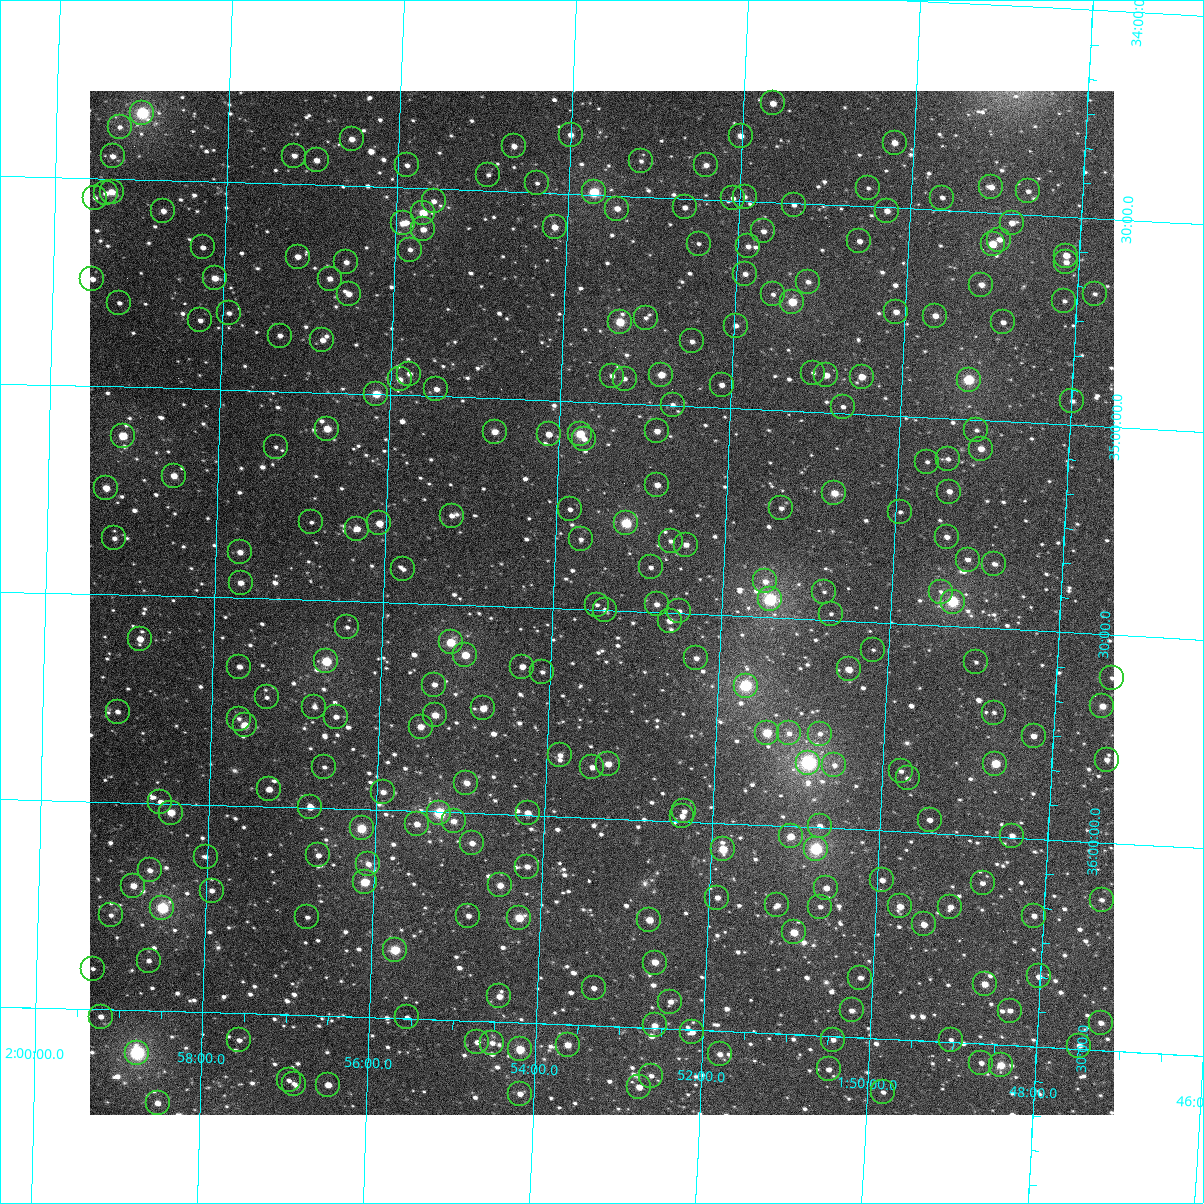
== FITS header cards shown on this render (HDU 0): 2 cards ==
NAXIS1  =                 1024
NAXIS2  =                 1024

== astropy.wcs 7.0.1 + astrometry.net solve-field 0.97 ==
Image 1024 x 1024 px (HDU 0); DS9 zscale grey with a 90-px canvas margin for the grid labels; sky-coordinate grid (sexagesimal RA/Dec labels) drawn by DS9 from the SOLVED WCS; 259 Tycho-2 reference stars matched to detected sources circled (green)
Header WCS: RA---TAN-SIP/DEC--TAN-SIP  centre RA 01:53:25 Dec +35:29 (28.36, +35.48 deg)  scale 8.67 arcsec/px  FOV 148.0' x 148.0'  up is +178 deg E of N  parity flipped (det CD > 0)
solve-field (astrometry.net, Tycho-2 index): VERIFIED the header's WCS against the Tycho-2 star catalogue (verified at 6 index scales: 13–259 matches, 0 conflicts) and refined it, rather than solving blind
Solved WCS: RA---TAN-SIP/DEC--TAN-SIP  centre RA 01:53:25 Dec +35:29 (28.35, +35.48 deg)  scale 8.67 arcsec/px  FOV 148.0' x 148.0'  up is +178 deg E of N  parity flipped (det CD > 0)
The solver's refit moves the header's centre by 0.27 arcsec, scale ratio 1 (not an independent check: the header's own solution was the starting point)
Tycho-2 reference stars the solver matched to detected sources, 259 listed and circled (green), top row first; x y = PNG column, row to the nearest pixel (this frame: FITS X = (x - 90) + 1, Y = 1024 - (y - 91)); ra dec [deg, ICRS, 3 dp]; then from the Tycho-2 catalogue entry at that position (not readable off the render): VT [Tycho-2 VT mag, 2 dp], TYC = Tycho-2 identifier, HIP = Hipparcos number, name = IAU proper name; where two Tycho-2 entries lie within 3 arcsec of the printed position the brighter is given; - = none
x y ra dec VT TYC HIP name
773 103 27.915 +34.262 10.29 2315-256-1 - -
142 113 29.750 +34.340 7.68 2316-1422-1 9257 -
120 127 29.816 +34.375 11.59 2316-965-1 - -
571 135 28.500 +34.358 11.06 2315-1551-1 - -
741 136 28.005 +34.344 10.42 2315-962-1 - -
352 139 29.138 +34.387 10.75 2315-1549-1 - -
895 143 27.555 +34.343 10.34 2315-76-1 - -
514 146 28.664 +34.391 11.57 2315-1502-1 - -
113 156 29.834 +34.446 10.76 2316-1042-1 - -
294 156 29.304 +34.432 11.01 2316-1543-1 - -
317 160 29.239 +34.441 11.08 2315-1355-1 - -
641 161 28.292 +34.415 11.94 2315-1422-1 - -
407 165 28.974 +34.446 11.32 2315-1491-1 - -
706 165 28.101 +34.418 11.06 2315-1452-1 - -
488 175 28.736 +34.462 11.65 2315-1517-1 - -
537 183 28.592 +34.478 13.14 2315-1345-1 - -
991 187 27.267 +34.439 11.07 2315-1494-1 - -
868 188 27.626 +34.455 11.80 2315-1331-1 - -
1028 191 27.158 +34.444 12.69 2315-1330-1 - -
112 192 29.834 +34.532 9.84 2316-990-1 - -
594 192 28.425 +34.494 8.48 2315-1164-1 - -
106 193 29.852 +34.536 11.02 2316-513-1 - -
745 197 27.985 +34.490 12.04 2315-1282-1 - -
95 198 29.882 +34.547 11.56 2316-522-1 - -
733 198 28.019 +34.495 12.05 2315-1505-1 - -
942 198 27.408 +34.470 11.90 2315-1334-1 - -
434 201 28.892 +34.530 11.29 2315-1295-1 - -
794 205 27.840 +34.504 11.74 2315-1169-1 - -
685 207 28.158 +34.522 10.99 2315-1140-1 - -
617 209 28.356 +34.531 10.89 2315-1068-1 - -
163 211 29.682 +34.574 10.69 2316-275-1 - -
887 211 27.567 +34.508 10.70 2315-1350-1 - -
423 213 28.923 +34.559 9.55 2315-1231-1 - -
403 223 28.981 +34.586 10.38 2315-1509-1 - -
1012 223 27.202 +34.522 10.90 2315-1267-1 - -
555 227 28.537 +34.582 10.48 2315-1428-1 - -
423 229 28.921 +34.599 10.50 2315-1262-1 - -
763 231 27.926 +34.571 11.16 2315-1266-1 - -
999 240 27.235 +34.564 11.00 2315-1476-1 - -
859 241 27.643 +34.585 11.10 2315-1201-1 - -
699 244 28.114 +34.608 12.42 2315-1112-1 - -
993 244 27.254 +34.575 9.64 2315-1060-1 - -
748 246 27.968 +34.609 11.30 2315-1106-1 - -
203 247 29.563 +34.659 11.37 2316-755-1 - -
410 250 28.957 +34.649 11.74 2315-1182-1 - -
1066 256 27.038 +34.594 10.62 2315-1017-1 - -
298 257 29.285 +34.675 10.53 2316-1263-1 - -
346 262 29.142 +34.684 11.14 2315-1155-1 - -
1066 262 27.036 +34.610 11.04 2315-1348-1 - -
745 274 27.973 +34.676 11.36 2315-1170-1 - -
215 278 29.526 +34.732 10.09 2316-1399-1 - -
92 279 29.884 +34.742 11.20 2316-466-1 - -
330 279 29.189 +34.725 11.01 2315-1045-1 - -
808 282 27.788 +34.688 11.10 2315-1146-1 - -
981 285 27.281 +34.675 11.03 2315-817-1 - -
349 294 29.132 +34.760 10.60 2315-1445-1 - -
773 294 27.890 +34.722 11.76 2315-961-1 - -
1095 294 26.948 +34.682 12.08 2302-1018-1 - -
1064 301 27.035 +34.703 11.81 2315-1109-1 - -
792 302 27.831 +34.738 9.17 2315-779-1 - -
119 303 29.803 +34.798 11.61 2316-1144-1 - -
896 312 27.526 +34.750 10.73 2315-901-1 - -
229 313 29.481 +34.816 11.63 2316-1325-1 - -
935 316 27.411 +34.755 10.39 2315-955-1 - -
646 318 28.259 +34.791 11.80 2315-981-1 - -
200 320 29.565 +34.835 11.32 2316-70-1 - -
620 322 28.334 +34.804 8.95 2315-1405-1 - -
1003 322 27.212 +34.762 11.20 2315-1479-1 - -
736 326 27.994 +34.801 11.35 2315-1100-1 - -
280 336 29.330 +34.866 11.24 2316-989-1 - -
322 340 29.205 +34.873 10.80 2315-637-1 - -
692 341 28.121 +34.844 11.21 2315-727-1 - -
813 373 27.761 +34.906 12.32 2315-433-1 - -
409 374 28.946 +34.948 11.08 2315-737-1 - -
661 375 28.207 +34.927 10.10 2315-1336-1 - -
826 375 27.722 +34.911 10.63 2315-1092-1 - -
612 376 28.351 +34.935 11.18 2315-1046-1 - -
862 377 27.618 +34.910 10.01 2315-1261-1 - -
400 379 28.975 +34.962 10.35 2315-831-1 - -
625 379 28.314 +34.940 11.30 2315-1229-1 - -
969 380 27.304 +34.904 8.42 2315-151-1 8471 -
722 385 28.028 +34.945 11.00 2315-263-1 - -
436 389 28.865 +34.982 10.69 2315-1457-1 - -
376 394 29.041 +34.999 9.27 2315-599-1 9023 -
1072 401 26.996 +34.943 12.02 2302-592-1 - -
673 405 28.169 +34.998 11.53 2315-229-1 - -
843 407 27.669 +34.984 11.70 2315-1366-1 - -
327 429 29.182 +35.087 10.20 2315-799-1 - -
976 430 27.274 +35.025 12.40 2315-1061-1 - -
657 431 28.212 +35.063 10.56 2315-73-1 - -
495 432 28.689 +35.080 10.21 2315-1051-1 - -
549 434 28.530 +35.081 11.19 2315-917-1 - -
580 434 28.438 +35.078 9.05 2315-141-1 - -
123 436 29.783 +35.118 9.52 2316-723-1 - -
584 439 28.425 +35.089 10.95 2315-61-1 - -
276 447 29.333 +35.134 12.08 2316-399-1 - -
981 449 27.257 +35.069 10.11 2315-157-1 - -
948 459 27.353 +35.097 11.85 2315-795-1 - -
927 462 27.413 +35.107 11.88 2315-1159-1 - -
174 476 29.630 +35.211 10.22 2316-125-1 - -
657 485 28.205 +35.192 10.92 2315-491-1 - -
106 488 29.829 +35.244 10.42 2316-154-1 - -
949 492 27.344 +35.176 10.96 2315-941-1 - -
834 493 27.682 +35.193 9.66 2315-1079-1 - -
781 508 27.836 +35.236 11.31 2315-191-1 - -
570 509 28.459 +35.260 11.89 2315-905-1 - -
900 512 27.485 +35.231 12.06 2315-475-1 - -
452 516 28.807 +35.286 11.36 2315-1055-1 - -
311 522 29.221 +35.313 12.68 2315-1056-1 - -
379 523 29.019 +35.310 10.24 2315-325-1 - -
626 523 28.292 +35.287 8.55 2315-747-1 - -
357 529 29.085 +35.325 10.59 2315-31-1 - -
947 537 27.345 +35.285 11.25 2315-287-1 - -
114 538 29.800 +35.365 11.59 2316-525-1 - -
581 539 28.423 +35.331 11.56 2315-1093-1 - -
671 541 28.158 +35.327 11.59 2315-509-1 - -
686 545 28.112 +35.333 10.77 2315-1349-1 - -
240 552 29.428 +35.390 10.97 2316-605-1 - -
968 560 27.279 +35.337 11.15 2315-947-1 - -
994 564 27.200 +35.344 11.33 2315-435-1 - -
651 567 28.214 +35.392 11.57 2315-549-1 - -
403 569 28.944 +35.419 12.02 2315-1206-1 - -
765 581 27.874 +35.414 11.01 2315-259-1 - -
241 583 29.424 +35.464 10.51 2316-792-1 - -
824 592 27.699 +35.432 12.06 2315-833-1 - -
941 592 27.354 +35.418 12.53 2315-365-1 - -
770 599 27.857 +35.456 7.72 2315-839-1 8640 -
953 602 27.317 +35.440 8.22 2315-1048-1 8476 -
657 604 28.192 +35.480 11.04 2315-561-1 - -
597 605 28.368 +35.487 11.56 2315-153-1 - -
605 610 28.344 +35.498 11.41 2315-711-1 - -
679 611 28.124 +35.493 11.71 2315-99-1 - -
831 614 27.675 +35.484 11.94 2315-91-1 - -
670 621 28.151 +35.518 10.36 2315-667-1 - -
347 627 29.105 +35.563 12.09 2315-71-1 - -
140 639 29.717 +35.606 10.26 2316-1439-1 - -
451 642 28.797 +35.591 9.12 2315-237-1 - -
873 650 27.545 +35.566 12.22 2315-877-1 - -
465 655 28.752 +35.620 9.66 2315-571-1 - -
696 658 28.068 +35.605 11.06 2315-761-1 - -
326 661 29.163 +35.647 8.78 2319-1514-1 9060 -
976 662 27.239 +35.583 12.48 2315-169-1 - -
239 667 29.420 +35.666 10.95 2320-922-1 - -
522 667 28.582 +35.643 10.81 2319-1397-1 - -
849 669 27.616 +35.616 10.18 2315-1158-1 - -
542 672 28.522 +35.654 12.02 2319-1621-1 - -
1112 678 26.834 +35.604 11.60 2302-1010-1 - -
434 685 28.841 +35.694 10.87 2319-1552-1 - -
746 686 27.918 +35.666 7.93 2319-1523-1 8673 -
267 697 29.337 +35.738 11.87 2320-1352-1 - -
1102 706 26.858 +35.673 10.22 2306-265-1 - -
314 707 29.195 +35.757 11.64 2319-1791-1 - -
483 708 28.693 +35.747 10.08 2319-1454-1 - -
118 712 29.778 +35.783 12.10 2320-1326-1 - -
994 713 27.179 +35.702 12.42 2319-671-1 - -
435 715 28.835 +35.767 10.01 2319-1379-1 - -
336 717 29.129 +35.780 11.46 2319-1730-1 - -
239 719 29.418 +35.791 12.81 2320-1018-1 - -
245 725 29.400 +35.807 9.66 2320-400-1 - -
421 727 28.877 +35.797 10.64 2319-1507-1 - -
767 733 27.849 +35.778 9.08 2319-1751-1 - -
789 733 27.783 +35.777 11.89 2319-1744-1 - -
820 734 27.690 +35.773 11.78 2319-1424-1 - -
1034 736 27.058 +35.754 10.95 2319-22-1 - -
560 755 28.460 +35.853 11.19 2319-985-1 - -
1107 760 26.837 +35.800 11.03 2306-595-1 - -
808 763 27.721 +35.845 7.18 2319-1293-1 8591 -
608 764 28.316 +35.869 10.27 2319-1300-1 - -
995 764 27.166 +35.825 9.28 2319-1405-1 - -
834 765 27.644 +35.848 11.18 2319-1382-1 - -
324 767 29.159 +35.901 12.23 2319-1257-1 - -
592 767 28.363 +35.879 11.09 2319-1325-1 - -
901 771 27.446 +35.855 11.67 2319-523-1 - -
908 778 27.425 +35.871 11.31 2319-1309-1 - -
466 783 28.735 +35.927 10.31 2319-1458-1 - -
269 789 29.322 +35.959 11.02 2320-20-1 - -
383 792 28.982 +35.957 11.06 2319-1782-1 - -
160 802 29.643 +35.996 11.37 2320-902-1 - -
310 807 29.197 +35.999 10.45 2319-785-1 - -
684 811 28.084 +35.975 11.07 2319-1565-1 - -
171 813 29.611 +36.022 9.61 2320-862-1 - -
439 813 28.812 +36.002 8.23 2319-1419-1 8948 -
528 813 28.550 +35.994 10.54 2319-583-1 - -
682 816 28.090 +35.986 11.54 2319-1326-1 - -
930 820 27.353 +35.968 10.95 2319-1509-1 - -
454 821 28.769 +36.021 11.11 2319-1494-1 - -
417 824 28.878 +36.031 11.09 2319-1407-1 - -
820 826 27.679 +35.996 11.13 2319-1446-1 - -
362 828 29.042 +36.046 9.38 2319-789-1 - -
791 836 27.764 +36.024 9.95 2319-1087-1 - -
1012 836 27.105 +35.996 10.85 2319-1125-1 - -
472 843 28.712 +36.072 10.60 2319-1315-1 - -
723 849 27.964 +36.063 9.34 2319-1678-1 - -
816 849 27.687 +36.051 7.90 2319-437-1 8581 -
318 855 29.168 +36.114 11.38 2319-211-1 - -
206 857 29.504 +36.126 11.98 2320-570-1 - -
368 864 29.018 +36.131 12.18 2319-669-1 - -
527 867 28.545 +36.124 11.15 2319-643-1 - -
150 870 29.669 +36.162 11.02 2320-762-1 - -
882 880 27.485 +36.119 11.34 2319-1566-1 - -
365 882 29.027 +36.175 9.20 2319-1203-1 - -
983 883 27.186 +36.114 11.05 2319-1296-1 - -
500 885 28.623 +36.172 10.37 2319-1107-1 - -
133 886 29.717 +36.201 10.18 2320-1228-1 - -
826 888 27.651 +36.144 10.86 2319-1105-1 - -
212 891 29.483 +36.207 11.00 2320-476-1 - -
717 898 27.974 +36.179 11.64 2319-483-1 - -
1102 900 26.829 +36.138 11.51 2306-1393-1 - -
777 905 27.794 +36.191 11.68 2319-275-1 - -
900 906 27.429 +36.180 10.19 2319-1305-1 - -
820 907 27.666 +36.190 11.43 2319-1393-1 - -
950 907 27.278 +36.175 10.85 2319-947-1 - -
162 908 29.629 +36.252 8.13 2320-68-1 9217 -
111 915 29.782 +36.273 11.35 2320-558-1 - -
468 916 28.714 +36.248 10.88 2319-809-1 - -
1034 916 27.028 +36.186 11.13 2319-45-1 - -
307 917 29.195 +36.264 12.11 2319-1410-1 - -
519 918 28.563 +36.248 9.21 2319-1713-1 - -
649 920 28.174 +36.240 10.02 2319-745-1 - -
924 924 27.355 +36.220 10.59 2319-1643-1 - -
794 932 27.741 +36.255 9.92 2319-1575-1 - -
395 950 28.929 +36.336 9.37 2319-393-1 - -
149 961 29.666 +36.380 11.48 2320-314-1 - -
655 963 28.151 +36.343 10.19 2319-1119-1 8753 -
93 969 29.832 +36.403 12.09 2320-500-1 - -
1039 976 27.003 +36.331 10.77 2319-56-1 - -
860 978 27.536 +36.356 11.34 2319-753-1 - -
985 984 27.164 +36.356 10.02 2319-939-1 - -
594 988 28.332 +36.410 11.56 2319-413-1 - -
499 996 28.613 +36.439 10.36 2319-1434-1 - -
670 1002 28.101 +36.435 11.10 2319-319-1 - -
852 1010 27.557 +36.436 11.31 2319-473-1 - -
1010 1011 27.085 +36.417 11.11 2319-88-1 - -
101 1017 29.805 +36.518 10.77 2320-216-1 - -
407 1017 28.887 +36.497 12.84 2319-639-1 - -
1101 1023 26.811 +36.434 11.21 2306-1522-1 - -
655 1025 28.145 +36.494 10.69 2319-343-1 - -
692 1032 28.031 +36.506 11.08 2319-901-1 - -
239 1040 29.388 +36.565 11.37 2320-176-1 - -
833 1040 27.609 +36.509 11.69 2319-1312-1 - -
951 1040 27.256 +36.495 11.73 2319-351-1 - -
477 1042 28.674 +36.551 10.77 2319-735-1 - -
492 1043 28.629 +36.552 11.19 2319-771-1 - -
568 1045 28.403 +36.549 10.19 2319-803-1 - -
1079 1046 26.872 +36.492 11.28 2306-805-1 - -
520 1049 28.545 +36.564 9.37 2319-231-1 - -
137 1053 29.694 +36.603 7.33 2320-1752-1 9239 -
720 1054 27.946 +36.556 11.30 2319-611-1 - -
981 1063 27.162 +36.547 11.03 2319-1474-1 - -
1001 1065 27.103 +36.550 9.46 2319-19-1 - -
829 1069 27.618 +36.580 11.39 2319-227-1 - -
651 1076 28.149 +36.615 11.40 2319-1053-1 - -
289 1080 29.235 +36.659 11.81 2319-1282-1 - -
294 1084 29.219 +36.666 11.84 2319-713-1 - -
328 1085 29.117 +36.666 11.35 2319-1562-1 - -
639 1087 28.184 +36.643 10.46 2319-183-1 - -
883 1092 27.452 +36.629 11.69 2319-1005-1 - -
520 1094 28.540 +36.671 10.85 2319-1655-1 - -
158 1103 29.627 +36.722 11.40 2320-1439-1 - -